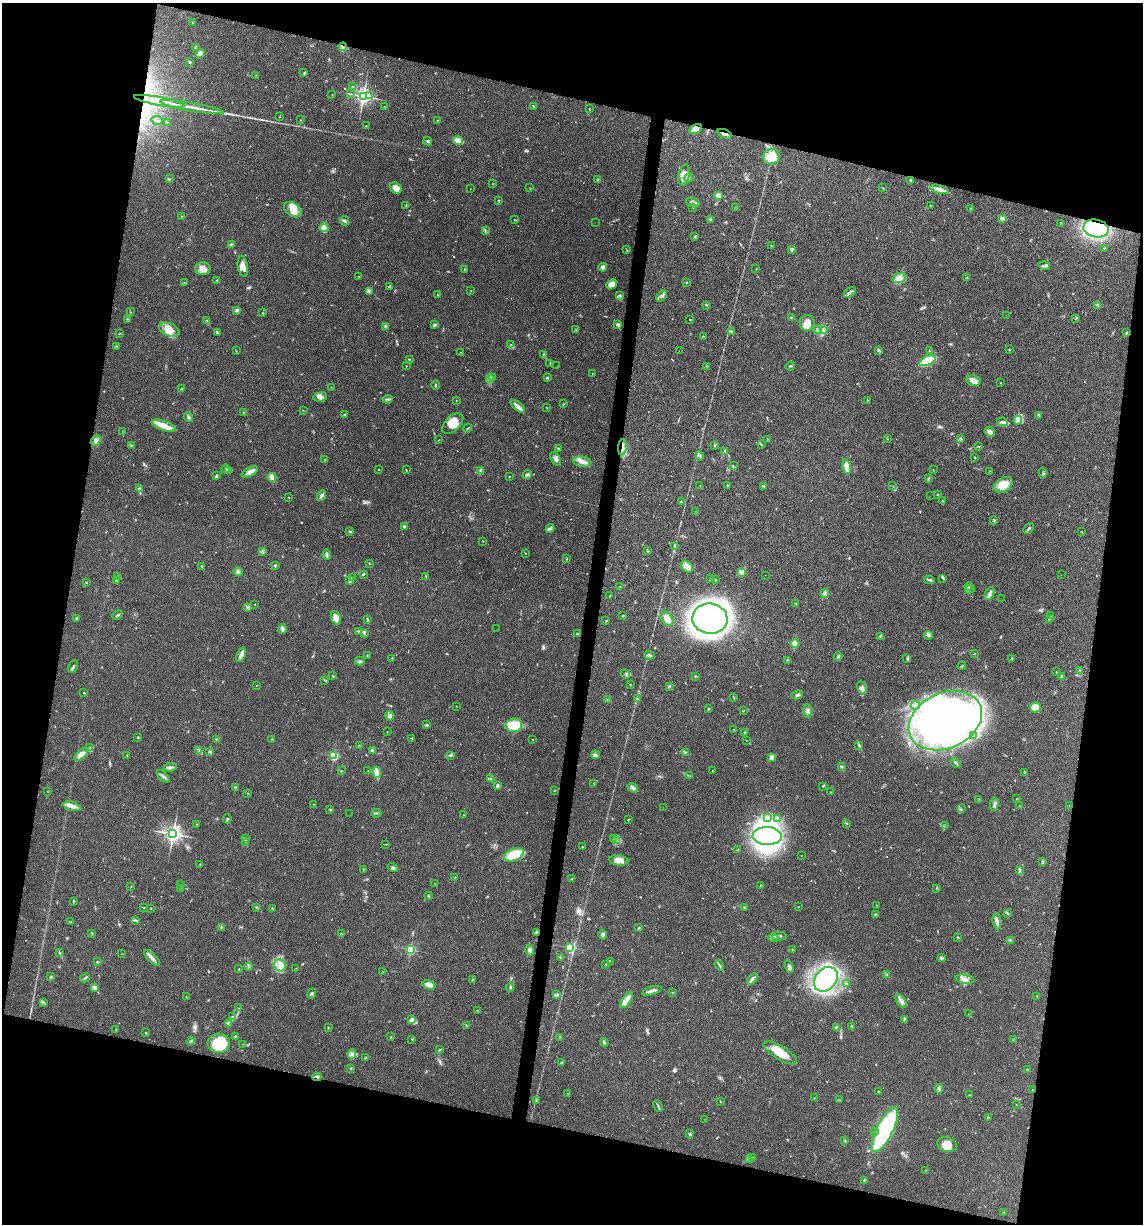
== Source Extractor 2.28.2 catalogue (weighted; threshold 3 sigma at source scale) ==
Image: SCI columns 114-4675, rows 1-4887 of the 4907 x 4887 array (HDU 1 of 3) = the unmasked area's bounding box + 8 px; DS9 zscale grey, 4 x 4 block average (1 PNG px = mean of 4 x 4 image px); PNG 1145 x 1226 px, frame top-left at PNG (2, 3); each listed source drawn as its Kron ellipse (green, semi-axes under 4 px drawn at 4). Shown black and unused: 27% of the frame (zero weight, under 3 of 4 exposures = <1% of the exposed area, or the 3 px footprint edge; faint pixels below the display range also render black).
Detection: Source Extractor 2.28.2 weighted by HDU 2 'WHT'. Background 0.0582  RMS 0.0049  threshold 0.022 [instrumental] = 3 sigma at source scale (4.5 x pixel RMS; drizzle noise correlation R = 1.50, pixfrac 1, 0.05/0.05 arcsec/px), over >= 5 px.
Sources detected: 841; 6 too faint to see at this stretch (4 x 4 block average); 11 inside a brighter object's white glare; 127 cosmic-ray / hot-pixel residue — neither listed nor drawn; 12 coinciding with a brighter row at this scale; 38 inside a brighter listed object's ellipse — not listed separately; of the other 647, all 500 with FLUX_AUTO >= 1.02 (the completeness limit of this list) listed and drawn (147 fainter detections not listed), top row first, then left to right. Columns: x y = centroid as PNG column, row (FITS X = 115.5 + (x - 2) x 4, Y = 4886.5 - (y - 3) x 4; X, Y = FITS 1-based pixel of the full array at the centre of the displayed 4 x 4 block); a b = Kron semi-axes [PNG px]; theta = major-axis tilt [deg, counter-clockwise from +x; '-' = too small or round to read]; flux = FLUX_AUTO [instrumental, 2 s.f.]
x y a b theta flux
192 22 2 2 - 1.4
343 47 4 3 - 6.1
196 48 2 2 - 31
200 54 5 4 - 15
190 62 3 2 - 2.7
304 73 3 2 - 2.3
256 75 2 2 - 2.1
352 87 3 2 - 2.6
351 94 2 2 - 1.2
332 95 2 2 - 1.1
363 96 3 3 - 980
369 96 2 2 - 1.3
159 101 25 2 -10 100
384 106 2 2 - 1.3
533 106 3 2 - 1.7
192 107 32 2 -10 42
589 109 3 2 - 1.1
280 116 2 2 - 120
157 120 6 2 -10 3.9
301 120 2 2 - 1.2
438 120 2 2 - 5.3
167 123 3 2 - 2.8
366 126 2 2 - 61
695 129 7 4 30 39
724 134 7 2 -20 8.8
458 140 5 3 - 52
428 141 4 2 - 5.6
771 157 8 8 - 45
684 175 10 5 79 26
689 178 5 2 - 4.1
169 179 3 2 - 2.6
598 179 2 2 - 8.6
910 180 2 2 - 3.8
493 184 2 2 - 1.4
396 188 6 5 - 26
530 188 2 2 - 1.5
883 188 3 2 - 1.6
470 189 2 2 - 1.3
939 189 9 3 -15 21
718 195 2 2 - 99
499 201 3 2 - 1.8
693 203 7 3 -23 14
406 206 3 2 - 2.6
931 206 3 2 - 1.8
693 207 2 2 - 1.3
735 208 3 2 - 2.2
293 209 10 6 -34 29
970 209 2 2 - 1.3
182 216 2 2 - 2
710 219 3 2 - 8.9
1002 219 2 2 - 66
515 220 2 2 - 1.8
344 221 5 2 - 7.2
595 222 2 2 - 4.6
1061 223 4 2 - 1.9
324 228 4 4 - 21
1096 228 12 9 -10 340
485 231 2 2 - 1.4
695 237 3 2 - 2.2
231 245 3 2 - 5.1
772 246 2 2 - 1.8
626 249 3 2 - 1.2
792 249 3 3 - 7.1
1104 249 3 2 - 2.8
243 266 10 5 -81 20
1044 266 6 2 -17 5.2
603 267 4 3 - 11
203 268 7 6 - 20
465 269 2 2 - 1.8
756 269 2 2 - 1
358 276 2 2 - 1.3
899 278 7 5 20 16
967 278 2 2 - 2.1
216 280 3 2 - 1.7
686 282 2 2 - 1.7
184 283 3 2 - 2.9
611 284 5 4 - 23
389 286 2 2 - 2.4
369 291 4 3 - 11
470 291 2 2 - 1.1
850 292 7 2 42 7
438 295 2 2 - 2.5
619 295 3 2 - 2.3
662 296 6 3 47 9.5
706 305 3 2 - 2
1098 305 4 2 - 3.5
237 310 3 2 - 14
130 312 2 2 - 1.1
263 313 2 2 - 1.2
1006 316 2 2 - 2.3
792 318 3 2 - 14
1076 318 2 2 - 1.5
128 319 3 2 - 5.9
690 319 2 2 - 79
207 321 4 2 - 2.3
807 323 8 7 - 27
434 325 4 3 - 3.6
618 325 2 2 - 33
386 326 3 2 - 9.8
817 329 2 2 - 2
169 330 11 6 -24 29
576 330 3 2 - 2.3
823 330 2 2 - 1.9
731 331 3 2 - 3.9
119 333 2 2 - 1.4
217 333 3 3 - 5
1126 333 4 2 - 2
703 337 2 2 - 2.8
511 345 3 2 - 2.5
116 346 2 2 - 2.6
879 350 3 2 - 3
1009 350 3 2 - 1.6
236 351 4 2 - 1.6
679 351 2 2 - 25
930 351 2 2 - 9.5
461 352 2 2 - 2.3
544 355 4 3 - 5
410 360 2 2 - 1.5
927 361 8 4 23 180
550 363 2 2 - 4.1
406 366 2 2 - 1.1
557 366 2 2 - 2.2
707 366 2 2 - 1.1
790 366 5 2 - 2.6
593 373 2 2 - 1.1
492 377 3 2 - 2.7
547 378 2 2 - 3.2
490 379 4 2 - 3.6
974 381 8 5 -9 20
1000 383 2 2 - 1.7
436 385 4 2 - 2.1
331 387 2 2 - 1.2
181 389 2 2 - 2.4
320 397 7 4 9 14
388 399 5 2 - 4.3
456 400 2 2 - 2
868 400 3 2 - 1.3
564 403 4 2 - 1.8
518 406 8 3 -39 17
546 408 2 2 - 1
303 411 3 2 - 1.1
243 412 2 2 - 1
344 415 2 2 - 1.8
1039 415 3 2 - 4.1
188 417 5 2 - 6.2
1018 420 4 2 - 5.1
1002 422 5 4 - 8.2
453 423 13 7 43 37
164 426 12 5 -19 46
468 428 4 2 - 2.1
123 431 2 2 - 1.7
990 432 5 4 - 13
768 439 2 2 - 1.7
887 439 2 2 - 1.1
960 439 2 2 - 2.2
439 440 2 2 - 1
96 441 5 4 - 9.8
715 445 2 2 - 1.7
761 445 3 2 - 2
131 446 4 2 - 3.4
622 447 8 2 86 12
979 447 2 2 - 1.5
559 449 2 2 - 2.9
724 451 2 2 - 1.5
700 456 5 3 - 6.1
975 457 3 2 - 1.9
556 459 8 4 -59 9.8
324 460 2 2 - 2
582 462 9 5 -8 18
733 466 2 2 - 1.1
847 467 7 3 -79 38
225 469 4 3 - 6.1
378 469 2 2 - 1.2
406 470 3 2 - 1.6
933 470 3 2 - 1.1
228 471 4 3 - 5.5
481 471 3 3 - 9.5
989 471 2 2 - 1.2
250 472 9 3 28 26
1043 473 5 2 - 3.8
527 475 5 3 - 7
216 476 3 3 - 3.3
272 477 4 3 - 25
509 477 2 2 - 1.2
929 478 3 2 - 2.4
1003 485 10 6 32 45
700 486 2 2 - 1.7
727 486 3 2 - 5.3
763 486 3 2 - 2.1
893 486 2 2 - 3.1
139 488 3 2 - 2.5
938 494 2 2 - 1.8
321 495 5 3 - 13
930 496 2 2 - 3.6
288 497 2 2 - 1.3
943 500 2 2 - 1.1
681 501 3 2 - 1.8
695 512 2 2 - 3
994 520 3 2 - 5.9
404 527 2 2 - 21
1029 528 6 2 49 4.5
550 529 4 3 - 5.5
349 531 2 2 - 3.1
1081 532 3 2 - 1.5
483 541 2 2 - 200
675 547 3 2 - 2.3
648 550 3 2 - 2.4
262 551 3 3 - 3.9
525 553 2 2 - 1.3
327 554 5 2 - 6.9
566 559 2 2 - 1.5
369 563 2 2 - 2.1
275 565 2 2 - 6.5
202 566 2 2 - 4.1
687 567 7 5 -45 21
238 572 5 3 - 5.6
741 572 4 2 - 4.9
363 574 2 2 - 3.9
765 575 2 2 - 5.4
1061 575 2 2 - 1.2
118 576 3 2 - 1.7
426 577 3 2 - 2.1
352 578 2 2 - 1.3
943 578 2 2 - 2.4
711 579 3 2 - 2.7
116 580 3 2 - 3.5
349 580 4 2 - 4.6
715 580 3 2 - 2.5
929 580 5 2 - 5.9
86 582 3 2 - 1.9
968 586 4 2 - 2.9
620 587 3 2 - 2.6
970 589 5 2 - 3.1
825 593 4 3 - 11
990 594 6 3 64 9
610 596 2 2 - 2
1001 599 2 2 - 1.4
255 604 2 2 - 1.2
796 604 3 2 - 3.8
248 607 3 2 - 3.4
118 615 6 2 26 4.7
1051 615 2 2 - 1.8
623 616 3 2 - 2.2
76 618 4 2 - 5.7
336 618 7 4 -70 26
367 619 3 2 - 2.2
667 619 8 5 -53 18
710 619 18 15 -8 2900
1049 619 3 2 - 2.1
605 621 3 2 - 1.9
282 629 5 4 - 7.3
497 629 2 2 - 1.9
359 631 2 2 - 2.7
364 633 2 2 - 2
577 634 3 2 - 4
928 635 4 2 - 5.4
880 637 4 2 - 4.6
795 644 4 4 - 33
974 654 2 2 - 1.4
241 655 7 2 67 31
649 655 5 3 - 5.3
367 656 3 2 - 3
838 657 4 2 - 8.6
392 658 2 2 - 1.9
907 658 3 2 - 2.5
1011 659 4 2 - 3.6
787 660 3 2 - 2
360 661 5 2 - 4.2
962 666 4 2 - 2.7
73 667 6 2 58 5.5
1056 671 2 2 - 1.7
1080 671 2 2 - 10
625 674 5 2 - 3.9
333 676 3 2 - 2.6
695 676 2 2 - 3.5
1061 676 4 2 - 9.6
325 680 4 2 - 1.8
630 685 2 2 - 1.1
257 686 2 2 - 1.5
669 686 3 2 - 3.5
862 687 6 5 - 12
84 693 3 2 - 1.7
797 695 6 2 23 5.1
734 697 3 2 - 1.5
638 699 2 2 - 1.1
607 700 3 2 - 2.1
915 705 4 2 - 5.5
456 706 2 2 - 1.6
1035 707 5 5 - 55
709 709 2 2 - 1.1
743 710 2 2 - 1.1
808 711 6 4 -85 10
390 716 5 4 - 7.8
945 721 38 27 24 1300
426 725 3 2 - 6
514 725 8 6 8 87
734 730 2 2 - 3.5
387 732 2 2 - 1.2
745 732 3 2 - 3.2
973 736 3 2 - 3.7
138 737 3 2 - 2.7
412 738 3 2 - 140
216 739 3 2 - 4.7
272 740 3 3 - 3.4
532 740 2 2 - 1.9
746 741 2 2 - 1.2
359 745 2 2 - 1.5
859 746 3 2 - 5.3
90 748 4 2 - 3.5
199 750 2 2 - 1.9
372 750 3 3 - 7.5
209 752 4 2 - 2.6
685 752 3 2 - 6
81 754 8 4 42 32
595 755 4 2 - 4.4
127 756 4 2 - 3.7
334 756 2 2 - 260
451 756 3 2 - 160
771 757 3 3 - 11
956 763 5 2 - 4.3
170 767 6 3 9 8.8
842 767 3 2 - 2.9
341 771 2 2 - 1.4
368 771 2 2 - 1.1
713 771 2 2 - 65
377 772 6 2 -78 59
1024 772 2 2 - 1.2
163 776 8 2 -44 6.4
689 776 3 2 - 2.1
491 779 3 2 - 3.4
594 784 2 2 - 3.1
498 786 2 2 - 29
823 786 2 2 - 2.7
236 787 3 2 - 5.3
633 788 5 3 - 9.1
48 791 2 2 - 1.2
554 791 2 2 - 1.2
831 792 2 2 - 1.3
248 794 2 2 - 1.5
979 799 3 2 - 1.7
1017 799 2 2 - 1.1
994 804 6 3 84 7.4
314 805 3 2 - 1.3
72 806 9 4 -15 15
1020 806 2 2 - 1.1
1069 806 2 2 - 1.4
663 807 2 2 - 13
961 808 2 2 - 1.1
330 810 2 2 - 4.8
376 813 5 2 - 3.2
350 814 2 2 - 1.1
464 815 2 2 - 52
767 817 2 2 - 2.6
777 818 3 2 - 2.6
227 819 4 2 - 3.7
628 820 2 2 - 1.7
847 823 3 2 - 2
197 824 2 2 - 2.5
945 826 2 2 - 1.3
173 834 3 3 - 1100
767 836 14 9 -1 800
245 839 2 2 - 1.5
614 839 2 2 - 1.6
617 841 4 2 - 5.4
246 843 2 2 - 1.2
386 844 3 2 - 1.2
582 847 2 2 - 1.5
737 849 2 2 - 2
514 855 10 6 24 110
801 855 2 2 - 1.3
619 860 9 5 -10 23
1042 862 2 2 - 2
200 865 3 2 - 3.1
393 868 5 3 - 5.7
364 869 3 2 - 1.7
1019 871 3 2 - 3.9
455 877 2 2 - 2.4
572 879 3 2 - 2.2
435 884 2 2 - 2.1
180 885 2 2 - 1.1
761 886 3 2 - 1.6
131 887 3 2 - 1.2
181 888 3 2 - 2.5
937 888 4 2 - 2.3
429 896 4 2 - 2.8
74 901 3 2 - 3
876 905 2 2 - 2.3
143 907 2 2 - 1.4
256 907 2 2 - 3.4
744 907 3 2 - 3
798 907 2 2 - 1.5
151 908 2 2 - 2.4
272 908 3 2 - 1.9
1007 913 2 2 - 2.1
876 915 3 2 - 7
135 920 4 2 - 3.4
997 921 8 3 -82 12
70 922 3 2 - 1.4
222 927 3 2 - 4.2
639 928 3 2 - 4.1
92 933 2 2 - 1
537 933 3 2 - 10
342 934 2 2 - 6.2
603 935 4 3 - 9.9
779 936 7 2 2 6.3
958 937 2 2 - 2.1
773 938 5 3 - 8.6
1010 940 2 2 - 1.9
570 947 2 2 - 290
410 949 2 2 - 390
792 949 3 2 - 1.1
530 950 5 3 - 11
59 953 2 2 - 2
122 954 2 2 - 1.6
560 957 4 2 - 3.5
152 958 10 3 -44 18
941 958 2 2 - 25
610 961 3 2 - 110
97 962 3 2 - 2.4
606 964 3 2 - 2
280 965 6 5 - 22
719 965 5 2 - 4.5
249 966 2 2 - 1.1
789 967 6 3 -70 8.6
239 969 2 2 - 1.2
296 969 2 2 - 2.1
382 972 2 2 - 1
886 975 2 2 - 2.6
50 977 2 2 - 15
85 978 5 2 - 4.4
473 979 3 2 - 1.5
752 979 6 3 47 11
826 979 13 10 50 570
965 979 10 3 -8 15
847 984 2 2 - 1.5
429 985 7 3 -18 29
94 987 3 2 - 14
510 987 4 2 - 4.7
652 991 10 2 16 10
312 993 5 3 - 5.1
672 993 3 2 - 1.7
557 995 4 3 - 5.4
1037 996 2 2 - 1.2
186 997 2 2 - 1.7
627 1000 9 3 55 45
901 1001 7 3 -56 14
43 1002 2 2 - 2
238 1008 2 2 - 1.1
477 1010 2 2 - 1.6
968 1014 2 2 - 1.4
233 1017 3 3 - 3.9
412 1019 4 3 - 9.9
905 1020 4 2 - 5.6
228 1023 4 3 - 5.3
466 1025 2 2 - 5.6
852 1026 2 2 - 4.4
836 1027 3 3 - 7.1
328 1028 2 2 - 1.9
115 1030 2 2 - 1.5
146 1033 4 2 - 1.9
390 1036 2 2 - 1.2
235 1037 3 2 - 3.7
560 1038 3 2 - 3.1
412 1039 3 2 - 1.8
1013 1040 2 2 - 1.7
191 1041 4 2 - 4.1
604 1042 4 2 - 4.1
219 1043 11 9 4 95
243 1044 2 2 - 1.1
439 1050 3 2 - 3.2
780 1053 19 7 -32 50
352 1054 5 4 - 9.1
366 1058 2 2 - 7.5
561 1063 4 2 - 2
351 1068 3 2 - 2.7
1028 1070 2 2 - 6.9
317 1077 4 2 - 9.4
939 1089 5 2 - 9.2
1032 1090 2 2 - 2.3
879 1092 3 2 - 1.8
568 1094 2 2 - 2.3
970 1095 2 2 - 2.3
815 1098 3 2 - 2.6
537 1100 3 2 - 3.1
840 1100 2 2 - 1.9
720 1101 2 2 - 1.5
1016 1104 2 2 - 1.2
658 1106 6 2 -68 4.5
988 1118 2 2 - 3.9
705 1120 2 2 - 1.1
885 1129 25 8 64 420
875 1132 3 2 - 2.4
689 1133 3 2 - 2.2
845 1140 2 2 - 1.3
947 1145 10 7 -18 38
753 1157 4 2 - 2.5
749 1159 3 2 - 3.4
926 1170 2 2 - 1.5
864 1180 3 2 - 3.1
1003 1213 2 2 - 1.3
Overlapping masked pixels (flux is a lower limit): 8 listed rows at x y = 343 47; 159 101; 695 129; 724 134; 1096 228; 622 447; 537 933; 317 1077
Diffuse or blended objects may show on this block-average render without a row.